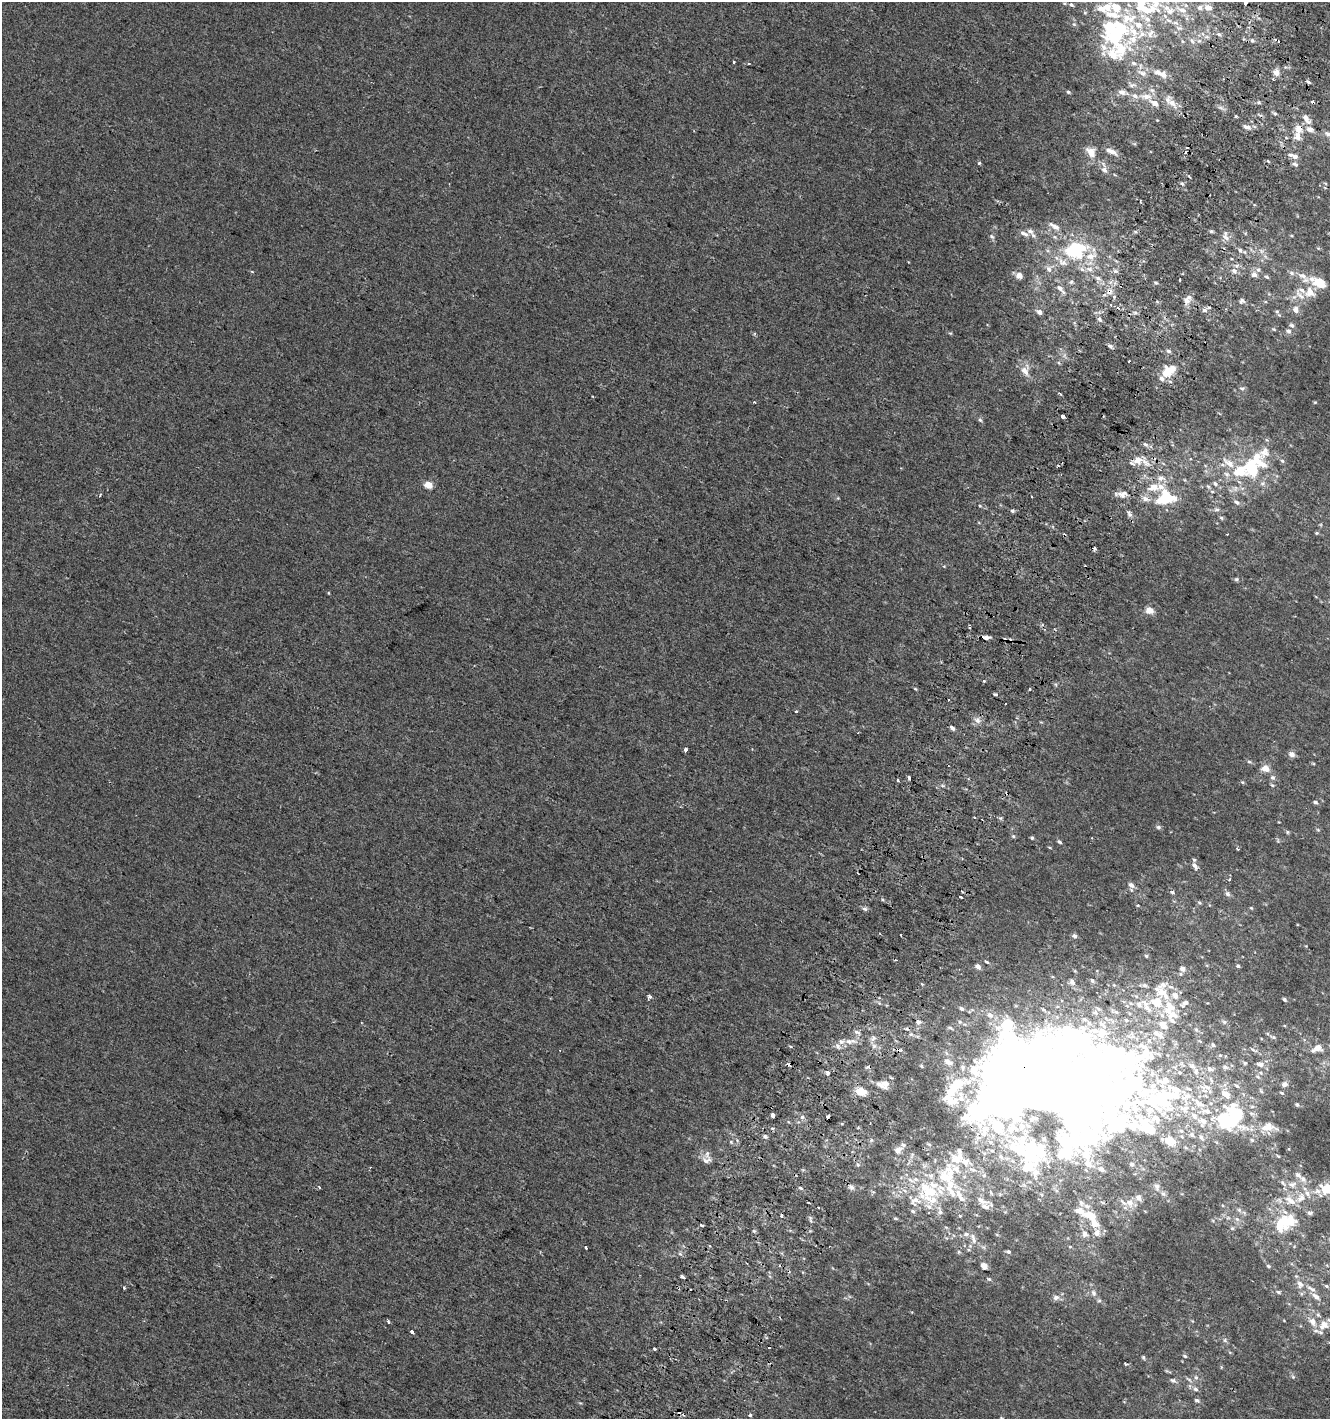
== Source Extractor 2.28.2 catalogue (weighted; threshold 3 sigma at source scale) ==
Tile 10 of 4 x 4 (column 2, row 3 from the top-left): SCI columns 1637-2964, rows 1437-2853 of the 5865 x 5714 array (HDU 1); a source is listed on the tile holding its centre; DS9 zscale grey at full resolution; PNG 1332 x 1421 px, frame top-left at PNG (2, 2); no overlay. Shown black and unused: <1% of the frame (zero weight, under 2 of 3 exposures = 2% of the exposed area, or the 3 px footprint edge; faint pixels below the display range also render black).
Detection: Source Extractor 2.28.2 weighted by HDU 2 'WHT'; one run over the whole footprint, this tile lists its part. Background 3.61e-04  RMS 0.0028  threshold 0.0125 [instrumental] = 3 sigma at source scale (4.5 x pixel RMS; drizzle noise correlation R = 1.50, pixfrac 1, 0.0396/0.0396 arcsec/px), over >= 5 px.
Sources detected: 428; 17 inside a brighter object's white glare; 26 cosmic-ray / hot-pixel residue — not listed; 109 inside a brighter listed object's ellipse — not listed separately; the other 276 listed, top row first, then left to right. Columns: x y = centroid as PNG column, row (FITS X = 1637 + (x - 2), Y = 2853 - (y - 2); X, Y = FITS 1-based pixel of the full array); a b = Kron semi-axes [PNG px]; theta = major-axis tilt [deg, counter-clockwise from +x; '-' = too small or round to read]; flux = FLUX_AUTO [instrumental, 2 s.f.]
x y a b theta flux
1064 3 5 3 - 0.32
1246 3 4 3 - 2.9
1071 5 6 5 - 0.53
1208 7 12 8 -16 2
1105 8 25 13 7 6
1168 10 74 17 -19 19
1074 24 6 5 - 0.49
1133 31 45 18 -88 15
1115 34 13 8 11 17
1252 40 6 5 - 0.53
1182 41 5 3 - 0.31
1192 41 8 6 -56 0.95
1112 54 17 13 -49 4.8
734 62 3 2 - 0.32
748 63 3 3 - 0.3
1142 73 13 7 -30 1.6
1276 73 7 7 - 1.7
1163 74 8 6 -27 1.8
1132 85 11 5 4 0.85
1068 92 4 4 - 0.38
1122 92 15 6 -14 1.6
1146 96 16 7 0 2.5
1259 102 5 4 - 0.39
1154 103 12 7 -31 2
1172 103 18 9 -51 2.7
1221 108 7 4 -19 0.61
1275 113 7 4 -26 0.43
1236 116 3 3 - 0.63
1306 118 10 5 -57 2
1247 127 11 5 -18 1.1
1299 129 11 8 75 2.4
1310 129 8 6 -14 1.4
1327 134 8 5 -39 0.62
1112 151 12 6 -31 1.8
1091 152 13 10 -52 2.8
1295 156 10 6 -14 1.2
979 163 3 3 - 0.45
1295 164 8 5 -28 0.59
1104 170 8 7 - 1.1
1189 177 4 3 - 0.33
1182 184 5 4 - 0.44
1140 201 4 2 - 0.41
1055 226 15 7 -30 1.9
1211 231 5 4 - 0.42
1024 233 13 6 -26 1.4
992 236 8 5 -47 0.58
1055 237 6 4 -70 0.41
1226 237 11 6 -51 1.3
1077 249 18 17 - 14
1240 250 6 5 - 0.59
1265 256 6 5 - 0.61
1063 262 16 10 -27 3.1
1049 269 9 7 -71 1.3
1090 269 10 7 -22 1.8
1258 270 7 6 - 0.76
252 271 5 3 - 0.27
1115 271 6 5 - 0.65
1234 271 6 6 - 0.91
1019 275 7 6 - 1.8
1254 275 7 6 - 1.2
1267 277 6 4 -28 0.47
1304 277 21 10 -49 3.3
1098 278 10 6 -37 1.3
1180 280 3 3 - 0.96
1071 282 7 6 - 0.69
1319 282 15 9 -20 6.4
1156 283 5 3 - 0.38
1060 289 16 6 -46 2
1110 291 9 6 36 1.9
1310 292 13 12 - 3.4
1186 300 9 8 - 1.6
1242 301 7 6 - 0.73
1204 310 7 5 -14 0.8
1296 310 11 8 -72 1.6
1277 311 6 5 - 0.49
1039 312 6 5 - 1.2
1135 313 6 5 - 0.58
1099 319 8 5 -50 0.72
1288 331 7 7 - 0.93
950 333 6 3 -17 0.28
1110 346 7 5 -35 0.78
1169 351 6 5 - 0.58
1059 363 6 3 -70 0.33
1171 369 17 11 18 5
1025 371 18 12 -83 2.8
1242 388 7 5 10 0.52
1060 394 4 2 - 0.3
755 402 3 2 - 0.36
1315 402 5 3 - 0.25
1063 416 4 3 - 6.6
980 420 6 5 - 0.48
1264 452 45 13 31 6.9
1282 461 5 4 - 0.43
1240 471 18 13 17 8.2
1215 484 6 5 - 0.69
428 485 5 4 - 5.5
1208 486 6 4 -20 0.35
1154 487 45 21 -73 12
1122 494 14 9 3 1.9
100 495 4 3 - 0.38
1031 497 3 2 - 0.41
1237 502 8 5 -36 0.69
980 506 5 3 - 0.25
1217 509 6 4 0 0.49
1012 511 5 4 - 0.52
1129 514 10 5 -53 0.95
1221 518 5 4 - 0.37
1317 533 4 4 - 0.31
1095 548 3 3 - 2.5
1236 579 6 5 - 0.47
329 593 5 3 - 0.21
1149 610 7 6 - 2.6
985 637 5 3 - 4.4
983 681 3 3 - 1.1
915 689 5 3 - 0.27
995 694 5 3 - 0.47
1005 704 3 2 - 0.53
796 711 3 3 - 0.31
978 720 8 7 - 1.4
952 728 6 4 -46 0.88
685 749 4 3 - 2
1292 754 7 6 - 1.3
1249 762 6 4 -2 0.38
1265 768 9 7 -14 2.3
1272 777 6 6 - 0.69
909 778 4 3 - 1.2
898 780 3 3 - 0.35
1272 785 6 4 -44 0.37
1316 802 5 4 - 0.58
1158 827 7 5 -15 0.53
1318 830 5 4 - 0.33
1287 832 6 4 -89 0.33
1013 836 5 4 - 0.35
1032 838 4 3 - 0.44
1059 842 6 4 -37 0.49
1050 848 5 3 - 0.24
1238 849 3 3 - 0.54
1195 866 9 5 -59 1.1
1229 879 5 3 - 0.33
1131 885 8 6 -45 1.1
1173 892 4 3 - 0.74
1227 894 7 6 - 0.74
961 897 4 3 - 1.7
1199 903 6 5 - 0.42
1251 908 5 4 - 0.27
864 909 7 5 -3 0.64
1075 936 5 5 - 0.91
1146 956 5 4 - 0.37
987 962 5 3 - 0.36
1238 966 4 3 - 0.5
978 967 4 4 - 1.7
1183 969 7 6 - 1.4
1072 981 9 6 -56 0.86
1092 981 6 5 - 0.55
1145 985 6 5 - 0.64
1163 985 16 7 25 1.7
1175 996 8 7 - 1.6
649 997 3 3 - 4.2
1284 999 4 3 - 0.51
1157 1002 13 11 5 4.9
1185 1003 8 6 24 0.95
1139 1005 9 7 -54 1.2
1168 1011 14 9 43 3.8
918 1022 4 3 - 2.4
1224 1022 6 5 - 0.5
1163 1024 17 11 -47 2.8
1196 1029 5 5 - 0.39
857 1032 8 4 -25 0.68
1157 1034 16 6 -35 1.4
1273 1037 6 4 -42 0.43
873 1038 9 7 37 0.95
841 1041 6 5 - 1.1
849 1041 9 7 -34 1.3
1149 1041 6 5 - 0.64
1213 1045 5 4 - 0.45
790 1046 4 3 - 0.33
838 1046 7 5 -50 0.71
1317 1048 12 7 25 2.5
1253 1050 9 4 -28 0.61
1245 1063 5 4 - 0.32
1260 1064 10 6 -10 1.1
1225 1067 7 6 - 0.73
1210 1069 9 6 -23 0.8
1196 1071 9 6 89 0.86
827 1072 4 3 - 1.3
1024 1077 118 80 -9 660
1258 1077 6 4 -31 0.42
1165 1080 16 12 43 3.7
1285 1084 8 6 19 0.96
880 1085 19 5 -33 1.7
1206 1087 14 6 -2 1.6
1261 1091 6 4 -46 0.4
861 1092 9 8 - 4
1282 1093 5 3 - 0.33
1186 1097 18 12 54 4.5
1297 1105 5 4 - 0.41
772 1115 4 3 - 1.3
802 1117 6 6 - 0.65
828 1117 4 3 - 2.8
1225 1121 40 37 79 27
1268 1127 12 8 13 3.4
765 1136 6 4 -23 0.53
871 1140 6 4 -90 0.41
1168 1141 13 10 -65 3.4
731 1142 5 4 - 0.31
898 1150 10 8 37 1.5
1086 1156 13 9 -58 2.3
1001 1157 8 6 -72 0.94
707 1160 14 9 12 1.5
1132 1164 5 4 - 0.49
858 1165 5 3 - 0.33
1029 1166 65 16 44 13
956 1169 25 19 -20 8
1101 1169 5 4 - 0.65
916 1179 9 7 -1 1.3
1303 1179 9 7 -45 1.2
1292 1184 12 8 19 1.8
319 1187 4 2 - 0.28
851 1187 8 6 -38 0.88
1157 1187 12 7 -74 1.1
800 1188 6 4 -27 0.44
1327 1189 11 9 1 6.4
905 1191 6 4 -20 0.52
930 1192 26 19 37 12
1307 1193 8 6 -60 1.2
960 1196 24 7 -59 3
1138 1197 9 7 -83 1.3
981 1200 16 7 -25 2
1290 1201 20 10 -34 3.6
1102 1202 6 3 -19 0.33
1130 1203 10 8 -56 2
1087 1206 9 7 -17 1.1
1239 1210 7 4 -45 0.58
913 1211 6 5 - 0.54
940 1212 10 6 -69 1.3
1309 1213 7 5 -25 0.67
1090 1216 16 7 -17 5.4
895 1218 6 3 -18 0.28
1237 1219 7 4 -44 0.6
1291 1221 20 15 -76 5.3
701 1225 3 2 - 0.84
1232 1228 5 5 - 0.41
754 1231 5 4 - 0.36
1097 1233 11 9 79 1.8
1085 1234 10 8 -59 1.6
973 1238 17 6 -75 1.6
1070 1247 5 3 - 0.28
586 1248 3 3 - 0.76
1008 1251 5 4 - 0.48
959 1252 5 5 - 0.36
680 1254 6 5 - 0.53
984 1266 7 6 - 1.7
1268 1266 6 4 -28 0.41
683 1277 5 3 - 2.7
989 1279 6 4 -42 0.4
1300 1284 10 8 -66 1.8
1326 1286 7 5 -28 0.54
124 1288 4 3 - 0.29
1278 1292 6 5 - 0.48
1094 1293 10 7 -59 1.2
1316 1296 13 6 -35 1.8
1056 1297 9 7 8 1.1
388 1322 4 3 - 0.67
1324 1325 16 12 40 3.4
412 1332 3 3 - 2.2
1225 1340 6 5 - 0.53
654 1349 3 3 - 1.3
1185 1356 5 4 - 0.4
1143 1357 5 4 - 0.36
1293 1377 6 5 - 0.45
1196 1378 6 5 - 0.55
1172 1380 7 5 -16 0.61
1196 1389 6 6 - 0.77
1197 1400 6 5 - 0.62
683 1414 5 4 - 0.53
750 1415 3 3 - 0.85
Overlapping masked pixels (flux is a lower limit): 5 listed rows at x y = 1299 129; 1110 291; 1154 487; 985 637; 1024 1077
Isophote crosses this tile's border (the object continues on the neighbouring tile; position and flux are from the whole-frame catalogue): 5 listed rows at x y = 1246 3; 1208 7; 1317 1048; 1327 1189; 1324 1325
Unlisted compact peaks at least as high as the median listed source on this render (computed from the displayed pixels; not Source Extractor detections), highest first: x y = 1242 782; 1126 1364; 882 899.